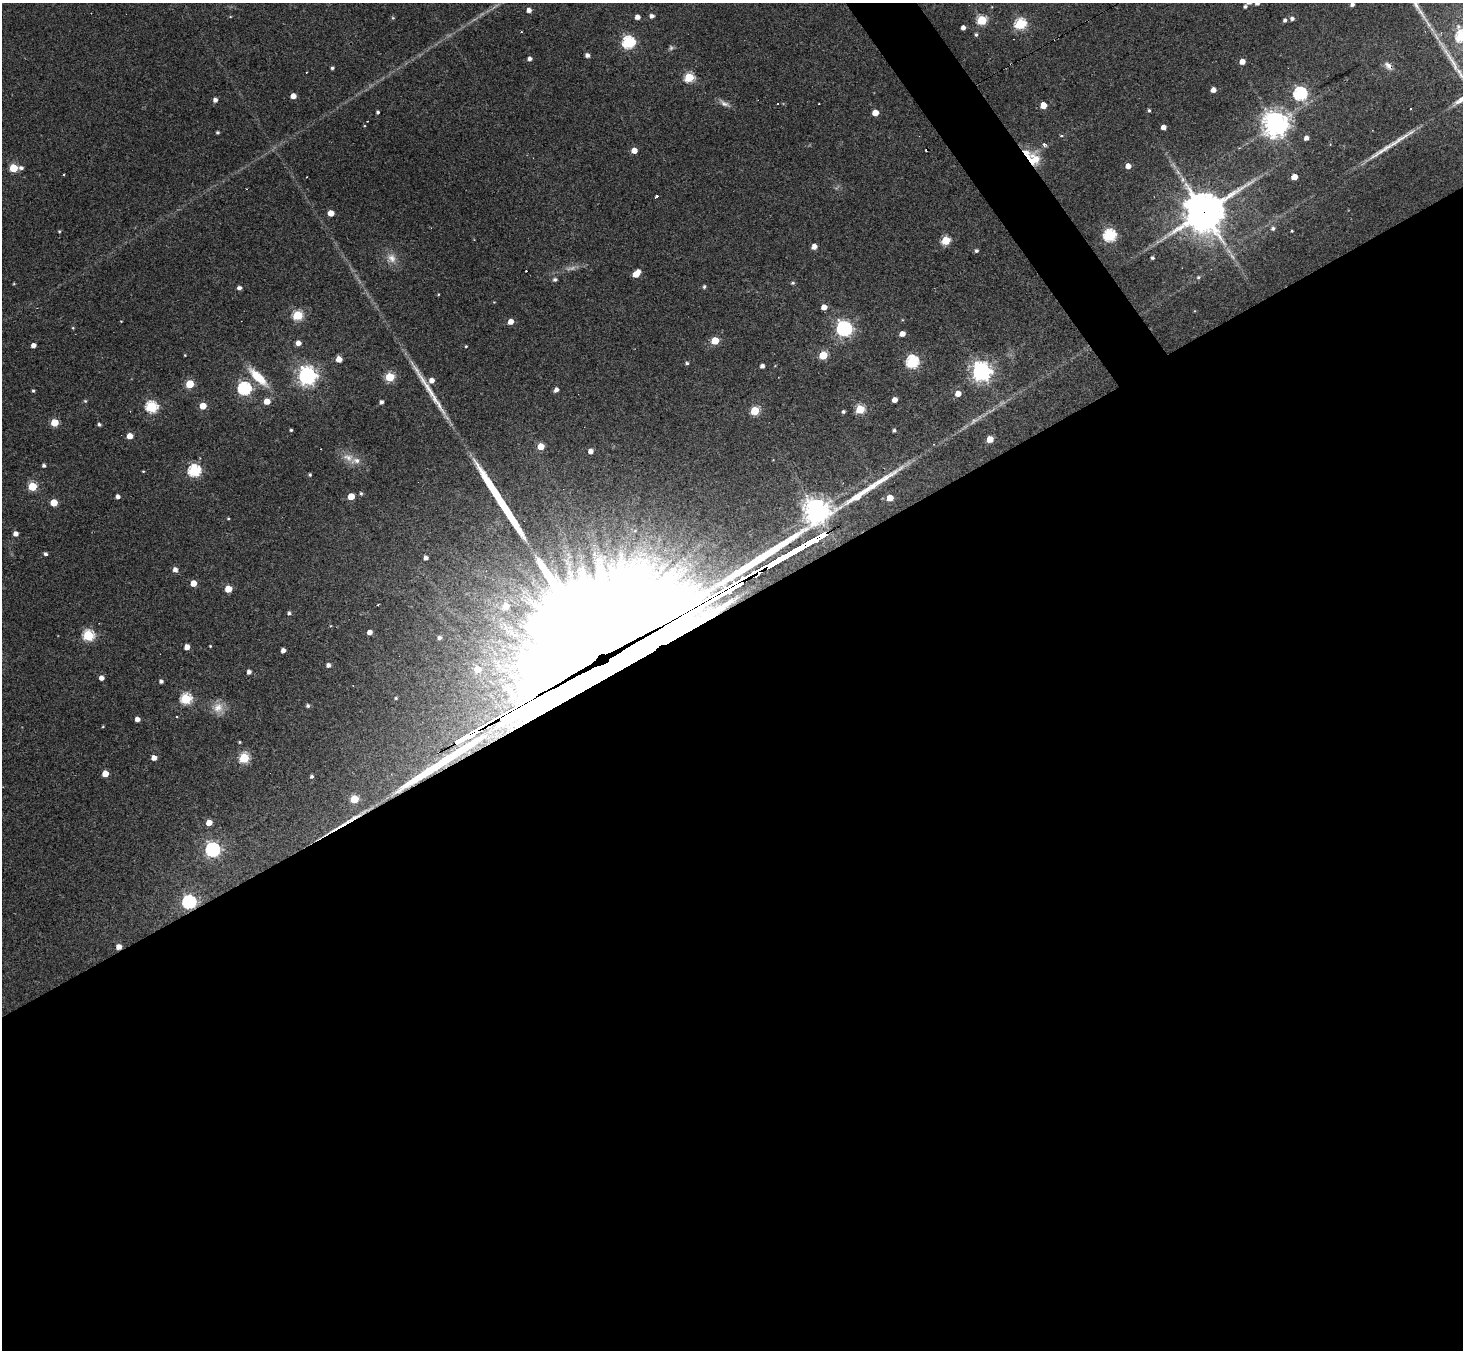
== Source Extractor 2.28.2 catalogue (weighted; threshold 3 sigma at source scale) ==
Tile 15 of 4 x 4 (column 3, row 4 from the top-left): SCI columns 2924-4384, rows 292-1639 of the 5846 x 5839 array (HDU 1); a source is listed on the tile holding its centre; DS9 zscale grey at full resolution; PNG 1465 x 1352 px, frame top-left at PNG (2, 3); no overlay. Shown black and unused: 57% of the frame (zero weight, under 3 of 4 exposures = <1% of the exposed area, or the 3 px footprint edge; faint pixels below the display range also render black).
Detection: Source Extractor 2.28.2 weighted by HDU 2 'WHT'; one run over the whole footprint, this tile lists its part. Background 0.0766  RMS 0.0057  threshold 0.0257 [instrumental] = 3 sigma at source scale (4.5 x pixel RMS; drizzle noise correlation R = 1.50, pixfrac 1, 0.05/0.05 arcsec/px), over >= 5 px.
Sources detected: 182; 4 too faint to see at this stretch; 1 inside a brighter object's white glare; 8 cosmic-ray / hot-pixel residue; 7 long thin detections or spike segments (spike, bleed or trail) — not listed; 2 inside a brighter listed object's ellipse — not listed separately; the other 160 listed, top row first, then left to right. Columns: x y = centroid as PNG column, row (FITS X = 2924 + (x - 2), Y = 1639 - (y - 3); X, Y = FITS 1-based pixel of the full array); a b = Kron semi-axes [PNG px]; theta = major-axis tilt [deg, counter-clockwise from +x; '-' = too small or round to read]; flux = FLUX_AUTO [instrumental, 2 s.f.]
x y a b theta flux
1257 3 5 4 - 2.2
1352 4 4 3 - 2
1245 6 4 4 - 1.3
529 10 4 4 - 3.4
652 16 5 4 - 2.2
637 17 4 4 - 3.4
393 18 5 4 - 0.62
1292 18 5 4 - 1.9
982 20 5 5 - 44
1285 20 5 4 - 1.5
1020 24 6 5 - 62
963 27 4 4 - 2.5
976 35 5 4 - 1
1462 36 6 6 - 78
628 42 6 6 - 91
587 55 5 4 - 2.4
530 59 4 4 - 2.2
1242 61 5 4 - 5.3
1388 66 13 8 -47 3.6
332 68 4 3 - 1.1
307 72 3 2 - 0.31
689 77 5 5 - 39
1213 90 4 4 - 4.1
1300 94 6 6 - 110
293 96 4 4 - 5.3
215 100 4 4 - 2.6
724 103 17 6 -31 3.1
778 104 3 2 - 0.79
1043 105 5 4 - 9
1410 109 3 3 - 1.2
1149 110 4 3 - 0.88
378 112 3 3 - 1.1
875 113 5 5 - 8.3
1276 124 9 8 - 600
1163 127 4 4 - 4.3
217 132 3 3 - 0.91
1061 135 4 3 - 1.3
1306 138 4 4 - 3
1044 145 7 4 -45 1.3
634 150 5 5 - 5.8
1036 159 19 13 -59 15
1128 166 5 4 - 4.6
13 168 5 5 - 25
21 168 6 4 -12 1.7
1294 177 5 4 - 8.6
1183 180 5 5 - 1.8
657 197 3 3 - 3.9
1204 212 14 12 33 1800
331 213 5 4 - 6.8
1273 228 6 6 - 1.7
59 231 4 3 - 0.62
1292 231 3 3 - 0.64
1110 235 6 6 - 92
946 240 5 5 - 26
814 247 4 4 - 4.2
976 251 4 4 - 1.3
391 258 14 13 - 5.9
1152 258 3 3 - 1.3
526 271 2 2 - 0.54
636 274 8 4 44 9.9
1198 277 6 5 - 1
555 279 5 4 - 1.5
793 283 6 4 1 0.84
14 284 4 3 - 0.48
704 287 5 4 - 1
239 288 4 4 - 2.2
438 294 3 3 - 0.48
824 307 4 4 - 6.2
298 315 5 5 - 43
121 321 3 3 - 0.38
511 322 5 4 - 5.3
73 328 4 3 - 0.55
844 328 6 6 - 200
902 334 5 4 - 4.7
715 341 5 5 - 18
298 343 4 4 - 4.2
33 345 4 4 - 3.2
466 346 3 3 - 0.57
185 355 3 3 - 0.44
823 355 5 5 - 27
339 359 5 4 - 7.1
912 362 6 6 - 86
687 363 4 4 - 1.1
762 366 4 4 - 2.4
981 371 7 7 - 370
307 376 7 7 - 310
258 377 29 9 -44 16
390 377 5 5 - 31
432 380 5 5 - 4.1
190 384 5 5 - 24
244 388 6 6 - 110
556 390 5 4 - 2.5
33 391 3 3 - 0.84
958 394 5 4 - 6.1
895 400 4 4 - 5
85 401 5 4 - 0.69
267 401 5 5 - 7.8
381 402 4 4 - 2
203 406 5 5 - 10
151 407 6 6 - 64
860 409 5 5 - 34
755 411 5 5 - 29
843 412 4 3 - 1.3
54 422 5 5 - 17
99 424 4 4 - 1.2
291 430 3 3 - 0.9
894 430 4 4 - 1.2
130 436 5 4 - 6.8
990 439 5 5 - 10
541 446 5 5 - 11
590 451 5 5 - 3.5
348 457 19 10 -21 6.5
44 465 4 4 - 1.4
143 471 3 3 - 0.44
194 471 6 6 - 83
310 475 4 4 - 0.91
32 486 5 5 - 29
361 493 5 5 - 0.99
351 496 5 4 - 11
118 497 4 4 - 2.5
890 498 5 5 - 8.8
54 502 5 5 - 15
816 511 10 9 - 560
228 518 3 3 - 0.57
16 534 4 4 - 3.2
45 554 4 4 - 1.6
426 558 4 4 - 2.3
175 570 5 5 - 3.2
193 583 5 4 - 9.1
228 589 5 5 - 13
378 605 3 2 - 0.48
506 606 8 8 - 9.1
289 613 5 4 - 1.3
370 632 4 4 - 3.7
88 635 6 5 - 58
439 638 4 4 - 1.6
210 646 3 2 - 0.52
187 647 5 4 - 4.9
283 650 4 4 - 3.2
600 652 117 63 31 36000
328 665 5 4 - 2.3
249 672 5 4 - 2.5
101 678 4 4 - 3.4
161 681 4 4 - 1.7
396 698 3 3 - 0.63
186 699 6 5 - 53
308 706 5 5 - 1.3
218 708 16 14 7 7
137 719 4 4 - 3.4
103 726 4 3 - 0.49
239 742 4 3 - 0.58
154 758 4 4 - 4.2
244 758 5 5 - 46
105 774 5 5 - 9.1
312 776 4 4 - 1.4
354 799 5 5 - 23
209 822 5 4 - 6.4
212 849 6 6 - 150
189 902 6 6 - 120
119 947 4 4 - 4.4
Overlapping masked pixels (flux is a lower limit): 7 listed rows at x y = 1388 66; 1036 159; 1204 212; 816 511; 600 652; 189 902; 119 947
Isophote crosses this tile's border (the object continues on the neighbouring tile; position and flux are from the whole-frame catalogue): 3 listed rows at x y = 1257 3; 1352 4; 1462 36